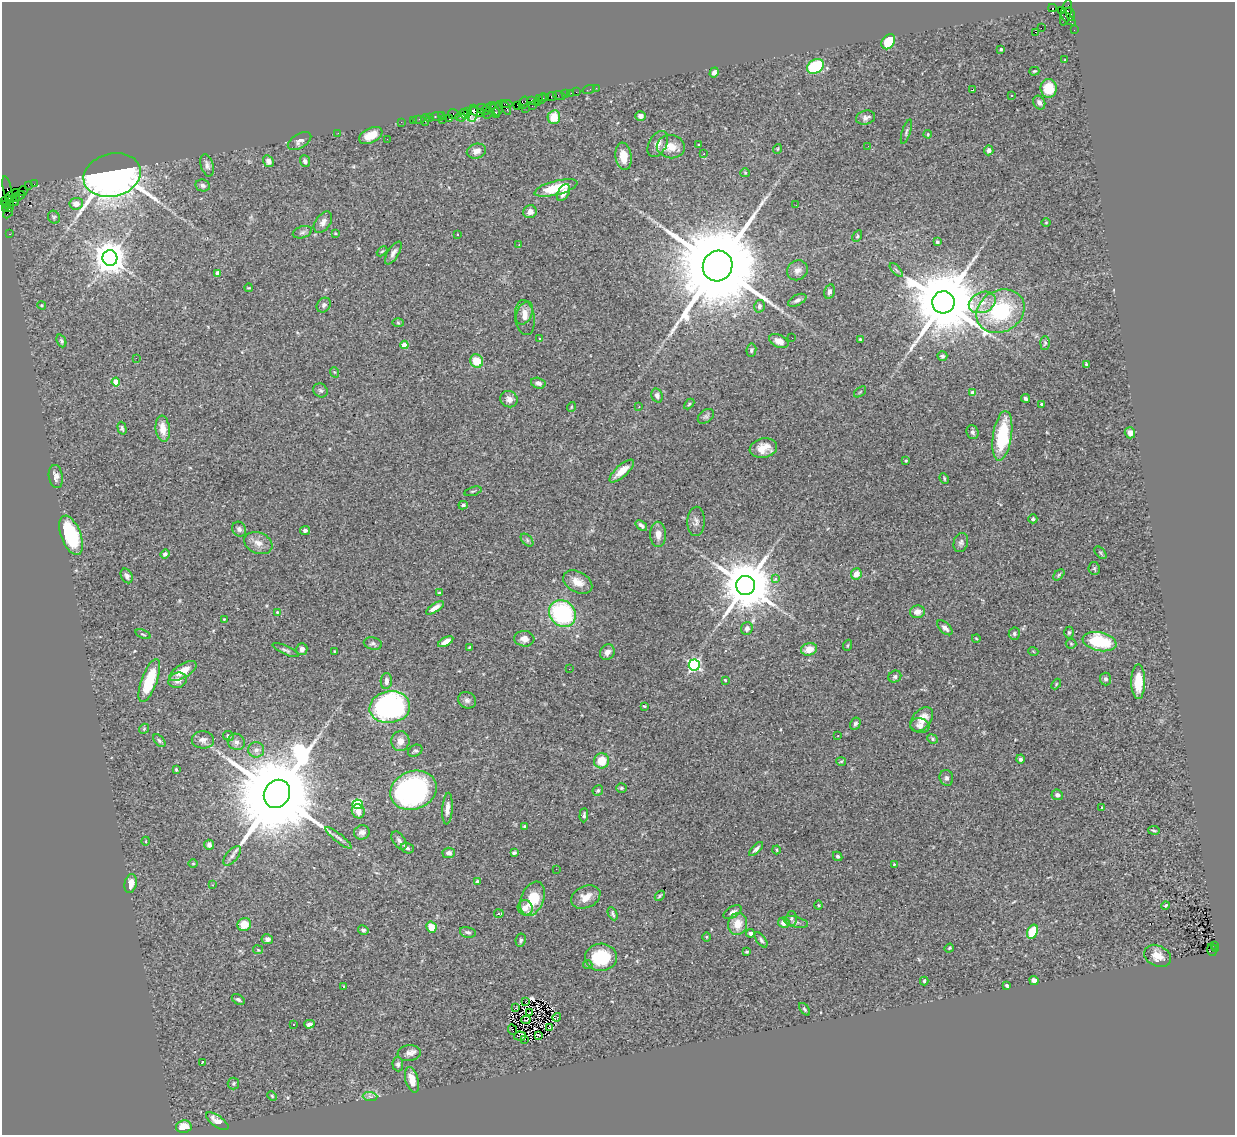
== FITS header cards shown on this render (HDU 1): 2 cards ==
NAXIS1  =                 1233
NAXIS2  =                 1133

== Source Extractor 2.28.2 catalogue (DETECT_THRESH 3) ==
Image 1233 x 1133 px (HDU 1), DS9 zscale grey, 1 PNG px = 1 image px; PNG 1237 x 1137 px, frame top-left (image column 1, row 1133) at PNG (2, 2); each listed source drawn as its Kron ellipse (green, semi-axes under 4 px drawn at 4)
Background 2.01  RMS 0.065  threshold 0.196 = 3 sigma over >= 5 px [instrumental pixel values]
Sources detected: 334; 4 with non-positive FLUX_AUTO (blend fragments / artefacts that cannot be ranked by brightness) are neither listed nor drawn; the other 330 listed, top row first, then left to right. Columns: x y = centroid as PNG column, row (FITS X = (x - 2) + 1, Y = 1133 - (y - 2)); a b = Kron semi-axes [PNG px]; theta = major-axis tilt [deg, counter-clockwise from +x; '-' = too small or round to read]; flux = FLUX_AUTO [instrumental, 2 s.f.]
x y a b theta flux
1052 8 4 2 - 600
1062 11 4 3 - 650
1066 13 13 5 75 1300
1070 14 7 3 -74 630
1068 19 9 3 -41 550
1041 28 2 2 - 350
1074 30 2 2 - 34
1035 32 2 2 - 2.4
888 42 8 6 56 110
1001 49 3 3 - 6.1
1065 60 3 2 - 4.2
816 66 9 6 33 250
1034 71 5 3 - 5.2
714 72 5 4 - 13
596 88 2 2 - 18
1049 88 9 8 - 120
589 89 6 2 19 50
973 90 3 2 - 4
576 92 2 2 - 58
571 93 2 2 - 25
565 94 3 2 - 120
559 95 6 2 -19 42
1012 95 3 3 - 7.1
552 96 5 3 - 250
546 97 3 2 - 140
539 98 3 3 - 150
542 99 5 3 - 200
531 100 3 2 - 130
538 102 3 2 - 280
523 103 6 4 68 300
1039 103 7 5 -59 15
506 104 6 2 -1 260
517 105 2 2 - 120
532 106 2 2 - 70
490 107 7 3 18 610
498 108 8 4 74 340
506 108 8 3 -61 260
525 108 2 2 - 160
483 109 7 5 -31 560
495 111 7 4 -68 930
467 112 4 3 - 140
477 112 8 3 -22 520
472 113 8 5 80 750
488 113 6 3 64 320
454 114 6 5 - 220
465 114 5 3 - 190
441 116 4 3 - 110
640 116 5 5 - 21
429 117 4 2 - 120
438 117 8 3 0 340
460 117 5 2 - 240
554 117 7 6 - 74
866 118 10 7 16 20
419 119 6 2 0 110
449 119 3 3 - 260
413 120 4 2 - 71
425 120 6 2 -90 300
442 120 3 2 - 120
401 122 2 2 - 42
906 132 12 3 72 9.6
338 133 3 2 - 7.3
928 134 4 3 - 3.5
371 136 12 7 25 62
387 139 2 2 - 3.4
299 141 13 7 31 18
658 144 14 9 60 31
699 145 3 2 - 3.7
868 146 2 2 - 3.5
671 147 14 11 -7 51
777 149 5 3 - 3.4
989 150 5 4 - 17
476 151 10 7 16 23
704 154 3 2 - 12
623 156 14 8 -83 58
268 161 6 5 - 21
305 161 6 5 - 17
207 165 11 6 -75 16
745 173 5 4 - 4.7
112 175 29 21 13 4200
34 184 2 2 - 32
28 185 4 2 - 120
203 185 7 6 - 14
556 188 22 7 15 160
7 189 14 3 -78 240
23 191 5 2 - 55
563 193 9 5 59 35
12 195 8 4 36 510
18 196 7 3 26 660
16 199 4 3 - 260
6 200 5 3 - 210
12 202 7 4 -15 530
6 204 5 2 - 150
76 204 7 6 - 36
796 205 3 2 - 7.7
10 206 6 3 84 270
6 208 4 3 - 160
530 212 7 6 - 21
8 213 6 2 46 140
54 217 7 5 -54 8.2
323 222 12 7 54 22
1046 222 4 3 - 3.1
302 232 10 5 17 11
335 233 4 3 - 3.6
10 234 3 2 - 71
458 235 3 3 - 13
857 236 6 4 61 6.2
937 242 3 3 - 11
519 245 3 2 - 2.8
382 251 6 3 44 4.8
393 253 13 5 58 19
110 258 8 7 - 8700
718 266 15 14 - 90000
797 270 11 9 34 24
896 270 8 3 -46 7.6
218 273 4 4 - 47
249 288 4 2 - 3.5
829 292 7 5 76 15
797 300 10 5 27 16
943 302 11 11 - 60000
982 302 14 10 24 55
42 305 4 3 - 5
324 305 8 6 51 13
759 306 6 5 - 12
1000 311 25 20 30 390
525 313 12 7 66 28
525 318 17 10 -82 36
398 323 6 4 -2 5.6
792 338 2 2 - 5.4
539 339 3 2 - 7.6
860 339 4 4 - 5.3
61 341 7 4 -68 8.9
779 341 10 6 -24 32
1045 343 7 5 87 7.3
404 345 4 4 - 75
751 350 6 5 - 8.5
942 356 5 5 - 9.3
136 358 2 2 - 58
477 361 7 6 - 84
1087 365 4 3 - 6.2
334 372 5 3 - 3.9
116 382 4 4 - 97
538 383 7 5 -15 19
320 390 7 6 - 10
860 392 7 3 37 5
973 392 4 4 - 27
657 395 7 5 -69 14
1025 398 4 3 - 10
509 399 9 8 - 23
689 404 6 3 46 5.7
1042 404 3 3 - 9.4
571 407 5 3 - 3.5
639 407 3 2 - 5.4
706 416 9 6 38 11
122 428 6 4 -75 7.6
163 429 13 7 -83 53
973 432 7 6 - 10
1130 433 5 5 - 23
1002 436 25 9 82 260
763 448 14 9 10 63
906 461 3 3 - 4.2
622 471 15 6 42 56
56 477 12 7 -81 20
944 478 6 3 -65 4.8
473 491 9 3 16 6
463 505 5 4 - 9.3
1033 519 4 4 - 6.5
696 521 15 8 87 22
641 525 6 3 -39 14
239 529 8 6 -53 13
305 531 5 4 - 11
658 534 13 8 -89 31
71 535 21 10 -69 280
527 540 8 4 -46 8
961 542 10 7 72 14
258 543 14 10 -22 40
1100 553 7 4 -46 6.1
165 554 5 4 - 11
1094 568 6 5 - 6.5
856 574 6 5 - 36
1059 575 7 4 45 6.7
127 576 8 5 -63 15
776 578 3 3 - 23
578 582 16 10 -29 51
746 585 9 9 - 31000
439 593 3 3 - 7.3
435 608 10 4 33 28
277 612 4 3 - 4.4
917 612 7 6 - 30
562 614 14 12 -43 520
224 619 3 3 - 4
747 628 6 5 - 17
945 628 9 5 -45 18
1069 632 6 4 89 7.7
143 634 8 3 -21 4.8
1014 634 6 5 - 8.3
976 638 4 2 - 3.2
524 639 10 8 -5 33
446 642 8 4 29 29
1100 642 17 9 -12 240
373 643 9 6 -11 12
1071 644 5 5 - 6.3
848 645 5 3 - 4.8
470 647 4 2 - 4.1
302 649 6 5 - 20
809 649 8 6 18 48
286 650 14 4 -24 11
335 651 2 2 - 3.2
1033 651 5 3 - 3.7
607 652 8 7 - 27
694 665 5 5 - 700
569 669 2 2 - 3
183 671 15 7 31 67
895 677 7 5 31 10
1105 679 6 5 - 11
149 680 23 8 70 150
178 680 9 7 21 26
725 680 3 3 - 4.4
386 681 8 5 85 18
1138 682 17 7 -90 89
1056 684 6 4 47 5.3
467 700 9 8 - 16
644 706 3 3 - 4.1
390 707 20 16 7 1000
922 719 14 9 49 52
855 724 6 5 - 11
920 726 9 7 -14 19
144 729 5 4 - 5.1
838 735 3 2 - 6.8
228 736 5 5 - 8.8
932 739 5 4 - 6.8
203 740 11 8 -3 22
159 741 8 4 -46 8.7
400 741 10 9 - 35
236 742 9 8 - 17
256 750 8 8 - 19
415 751 7 5 30 9.1
1020 759 4 4 - 12
602 761 8 7 - 84
841 761 5 3 - 4.6
176 770 4 3 - 4.5
946 778 8 6 -75 12
621 788 5 4 - 6.1
413 790 24 19 20 940
598 790 5 5 - 7.7
277 794 14 12 58 100000
1057 795 6 5 - 14
358 804 5 5 - 330
1102 807 3 3 - 6.2
447 809 16 5 86 26
358 811 7 6 - 39
584 815 7 4 87 9.4
524 826 4 3 - 4.6
1154 830 6 3 -10 4.9
362 832 8 7 - 17
338 838 16 4 -39 16
146 841 4 3 - 3.7
399 841 10 6 -56 15
209 845 5 5 - 14
407 848 7 5 -18 8.9
756 849 9 4 45 13
776 850 4 3 - 3.8
449 853 6 5 - 17
514 853 4 3 - 9.5
232 856 12 6 50 18
838 856 5 4 - 8.1
193 864 5 3 - 4.1
894 864 3 3 - 3.3
556 869 2 2 - 12
477 882 4 3 - 18
131 883 9 6 78 39
213 885 4 2 - 3.4
660 896 6 2 47 6.1
586 897 15 10 24 49
533 899 18 11 68 140
818 905 4 4 - 4.8
1165 905 4 3 - 4.1
525 908 8 7 - 39
733 912 10 5 31 17
499 914 5 2 - 5.1
613 914 7 3 -65 8.4
791 918 7 5 88 11
796 922 12 5 -14 14
784 923 6 5 - 29
738 924 11 9 78 70
244 925 7 6 - 67
431 927 6 5 - 54
363 930 5 4 - 11
468 932 8 5 -14 10
1033 932 7 5 65 120
750 933 4 4 - 13
707 937 4 3 - 3.7
267 939 6 5 - 16
521 940 6 5 - 9.8
761 940 9 4 -54 10
1214 945 3 2 - 410
949 948 5 4 - 5
1215 948 3 3 - 180
258 950 5 4 - 4.8
1212 950 6 4 -74 690
747 952 4 3 - 5.5
1157 956 14 10 -26 49
601 957 16 13 3 190
588 965 4 4 - 6.6
1034 980 5 4 - 21
924 981 4 3 - 5.8
344 986 4 2 - 4.3
1007 986 4 3 - 6.1
238 999 7 4 -32 9.2
526 1002 2 2 - 3.1
516 1008 3 2 - 5.6
805 1009 7 4 -52 6.6
530 1012 3 2 - 3.4
557 1017 4 2 - 7.7
526 1020 4 2 - 3.6
293 1024 3 2 - 4.7
309 1024 5 4 - 14
549 1027 2 2 - 5.1
512 1030 5 2 - 5.5
539 1035 3 2 - 3.6
520 1036 6 4 -5 13
524 1039 2 2 - 6.2
409 1053 11 8 7 23
202 1063 3 3 - 35
398 1064 7 5 -87 14
412 1080 13 6 -75 52
233 1083 6 5 - 7.9
272 1096 5 4 - 4.7
370 1096 7 4 -1 10
217 1121 13 5 -35 44
184 1127 8 6 10 58
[4 non-positive-flux detections neither listed nor drawn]